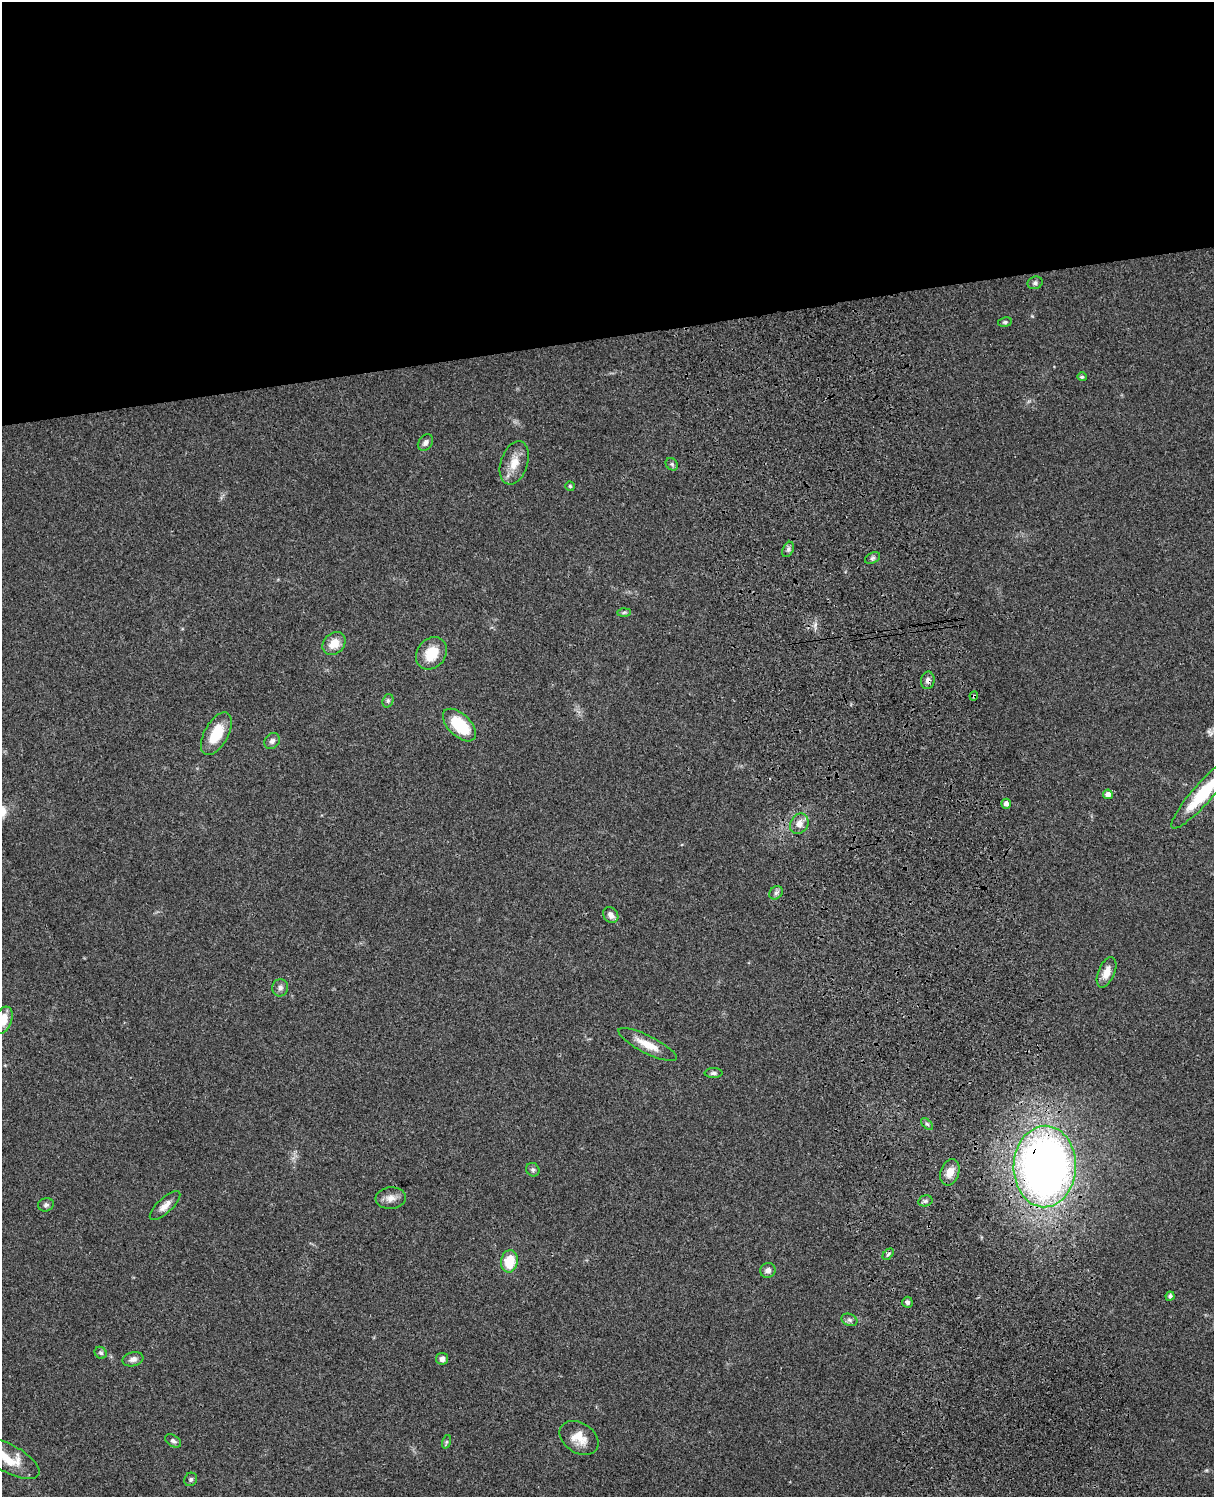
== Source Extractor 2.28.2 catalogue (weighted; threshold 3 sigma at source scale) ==
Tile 2 of 4 x 3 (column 2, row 1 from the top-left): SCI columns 1333-2544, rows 3269-4763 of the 5088 x 4927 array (HDU 1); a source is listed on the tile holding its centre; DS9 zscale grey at full resolution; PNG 1216 x 1499 px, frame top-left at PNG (2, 2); each listed source drawn as its Kron ellipse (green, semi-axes under 4 px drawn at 4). Shown black and unused: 23% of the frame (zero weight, under 3 of 4 exposures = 6% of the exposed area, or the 3 px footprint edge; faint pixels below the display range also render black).
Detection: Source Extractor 2.28.2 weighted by HDU 2 'WHT'; one run over the whole footprint, this tile lists its part. Background 0.0889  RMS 0.0061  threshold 0.0275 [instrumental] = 3 sigma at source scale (4.5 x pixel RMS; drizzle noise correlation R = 1.50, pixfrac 1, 0.05/0.05 arcsec/px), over >= 5 px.
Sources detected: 51; all 51 listed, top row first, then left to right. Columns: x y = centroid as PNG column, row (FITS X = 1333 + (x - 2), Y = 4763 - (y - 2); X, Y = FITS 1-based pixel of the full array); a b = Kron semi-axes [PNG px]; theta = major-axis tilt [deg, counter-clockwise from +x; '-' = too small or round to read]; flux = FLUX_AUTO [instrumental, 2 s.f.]
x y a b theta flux
1035 283 7 6 - 1.6
1005 322 7 4 9 1.2
1082 377 5 4 - 1.1
425 443 9 6 51 2.2
514 463 22 13 72 9.4
672 464 7 5 -45 1.2
570 486 5 4 - 0.81
788 549 8 5 64 1.7
872 558 8 5 27 1.3
624 612 7 4 2 1.1
334 643 12 10 45 8.3
431 653 17 14 50 15
928 680 9 6 80 2.3
974 696 4 4 - 0.74
388 701 7 5 70 1.2
459 725 20 11 -44 24
216 734 23 12 61 17
272 741 8 7 - 2.1
1203 793 46 10 48 33
1108 794 5 4 - 3.4
1006 804 5 5 - 3
799 824 11 8 58 5.3
776 893 7 6 - 1.6
611 915 8 6 -49 3.3
1106 972 16 8 67 6.3
280 988 9 8 - 2.2
3 1020 14 8 68 9.9
648 1045 32 8 -27 10
714 1073 9 5 1 1.6
927 1124 7 4 -44 1.1
1045 1167 41 31 88 430
533 1170 7 6 - 1.3
950 1172 13 9 72 6.5
391 1198 15 11 5 4.9
925 1201 7 5 15 1.6
46 1205 8 6 15 1.5
165 1205 19 7 43 4.6
888 1254 6 4 46 1
509 1261 11 8 81 15
768 1270 8 7 - 2.8
1170 1296 4 4 - 1.7
907 1302 5 5 - 1.6
849 1320 8 6 -20 1.6
101 1353 6 5 - 1.4
133 1359 10 7 15 2.8
442 1359 6 6 - 2.6
579 1438 21 15 -33 10
173 1441 9 5 -32 1.6
446 1442 7 4 71 0.87
8 1458 35 14 -28 16
191 1479 7 6 - 1.2
Overlapping masked pixels (flux is a lower limit): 3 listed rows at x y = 928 680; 974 696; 1045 1167
Isophote crosses this tile's border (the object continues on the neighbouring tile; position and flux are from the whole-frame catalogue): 3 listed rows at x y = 1203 793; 3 1020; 8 1458